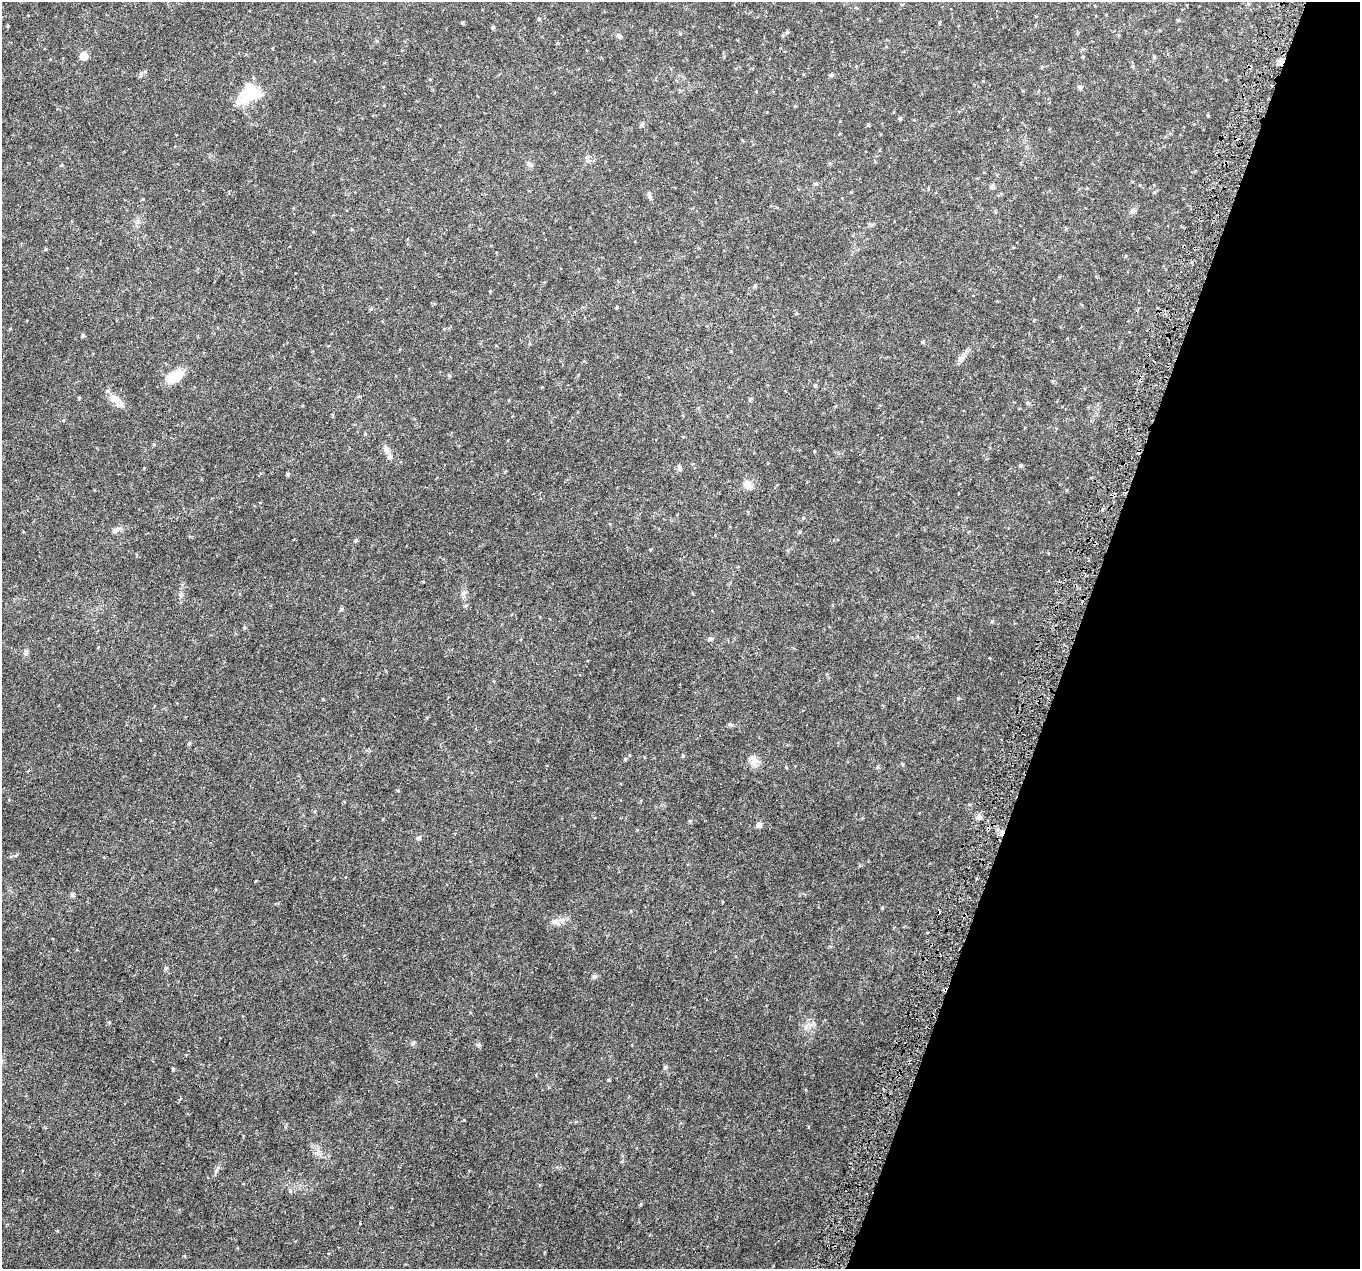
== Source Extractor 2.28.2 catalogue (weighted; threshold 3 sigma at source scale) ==
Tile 8 of 4 x 4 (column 4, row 2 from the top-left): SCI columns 4076-5433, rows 2761-4027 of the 5438 x 5586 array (HDU 1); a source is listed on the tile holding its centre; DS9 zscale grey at full resolution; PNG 1362 x 1271 px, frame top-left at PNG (2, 2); no overlay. Shown black and unused: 21% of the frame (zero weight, under 3 of 6 exposures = <1% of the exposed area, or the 3 px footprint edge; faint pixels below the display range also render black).
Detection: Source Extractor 2.28.2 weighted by HDU 2 'WHT'; one run over the whole footprint, this tile lists its part. Background 0.0422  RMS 0.0024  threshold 0.00978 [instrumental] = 3 sigma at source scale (4.09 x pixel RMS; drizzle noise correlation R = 1.36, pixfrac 0.8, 0.0396/0.0396 arcsec/px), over >= 5 px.
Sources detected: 79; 6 cosmic-ray / hot-pixel residue — not listed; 1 inside a brighter listed object's ellipse — not listed separately; the other 72 listed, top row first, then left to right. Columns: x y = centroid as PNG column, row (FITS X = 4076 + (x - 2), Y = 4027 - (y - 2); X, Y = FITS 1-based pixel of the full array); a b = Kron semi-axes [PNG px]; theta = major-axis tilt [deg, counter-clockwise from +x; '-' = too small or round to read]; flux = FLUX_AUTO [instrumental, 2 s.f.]
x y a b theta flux
539 19 5 4 - 0.22
1178 20 4 4 - 0.27
462 23 5 4 - 0.22
939 23 5 3 - 0.18
493 27 4 4 - 0.34
787 32 5 5 - 0.28
619 36 7 5 -45 0.47
558 43 4 4 - 0.2
84 56 6 6 - 4.5
1154 57 5 4 - 0.29
1250 67 4 3 - 0.48
831 75 5 5 - 0.44
1080 87 6 6 - 0.43
248 94 26 18 41 8.9
1208 115 4 3 - 0.19
900 119 5 4 - 0.29
642 124 7 4 53 0.31
868 125 5 4 - 0.25
62 165 6 3 71 0.2
530 165 8 6 -27 0.6
815 184 6 4 0 0.28
992 187 7 6 - 0.46
928 189 5 3 - 0.23
649 195 12 4 -66 0.51
1133 210 9 7 33 0.65
754 286 6 4 45 0.28
617 307 4 4 - 0.22
796 313 5 3 - 0.23
83 335 4 4 - 0.37
923 342 5 4 - 0.25
449 376 5 4 - 0.29
174 377 22 13 20 4.2
815 385 5 4 - 0.24
115 399 18 11 -39 2.5
1027 403 5 5 - 0.29
386 449 10 7 -67 1.1
814 451 4 2 - 0.15
1021 465 4 4 - 0.37
679 467 10 5 -78 0.51
287 474 5 4 - 0.28
748 485 14 10 -28 1.6
116 530 16 6 25 0.88
800 532 5 5 - 0.26
356 540 5 4 - 0.34
1094 543 3 3 - 0.29
464 593 8 5 28 0.61
181 596 7 4 90 0.46
992 621 5 5 - 0.25
244 628 6 4 71 0.24
710 639 8 4 12 0.4
26 653 8 6 60 0.62
730 724 6 5 - 0.38
189 744 6 4 90 0.27
683 755 5 4 - 0.25
625 759 5 4 - 0.23
754 759 16 9 -62 1.5
877 767 6 3 71 0.26
979 817 7 7 - 0.78
759 825 7 6 - 0.75
418 838 7 4 45 0.34
72 895 6 6 - 0.39
882 908 4 4 - 0.2
555 922 13 8 -14 1.3
166 968 6 5 - 0.4
594 976 7 5 56 0.49
945 989 6 3 67 0.4
806 1027 7 4 72 0.5
413 1043 7 5 59 0.36
478 1045 6 4 44 0.35
173 1069 5 4 - 0.24
180 1099 6 3 47 0.26
290 1191 6 4 74 0.28
Overlapping masked pixels (flux is a lower limit): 3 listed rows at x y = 1250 67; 1094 543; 945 989
Unlisted compact peaks at least as high as the median listed source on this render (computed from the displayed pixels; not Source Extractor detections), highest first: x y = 958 698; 803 518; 665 1067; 341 609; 216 1171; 690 821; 109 1022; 786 767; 641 1204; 609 1080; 902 764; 371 309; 141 75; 143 199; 79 398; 490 291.